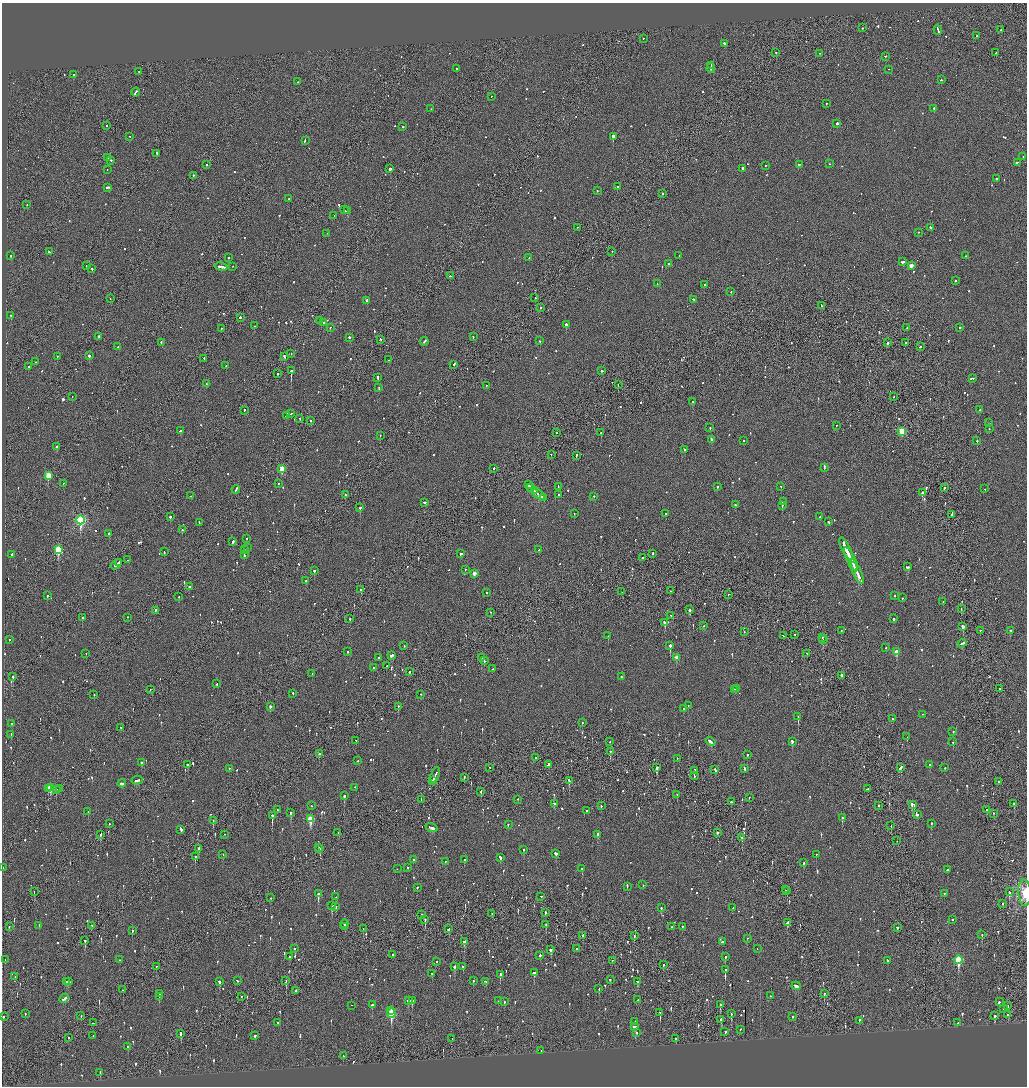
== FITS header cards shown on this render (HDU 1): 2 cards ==
NAXIS1  =                 2050
NAXIS2  =                 2168

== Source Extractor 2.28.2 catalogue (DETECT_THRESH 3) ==
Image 2050 x 2168 px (HDU 1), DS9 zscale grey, zoomed out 1/2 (1 PNG px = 2 x 2 image px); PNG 1029 x 1088 px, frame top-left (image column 2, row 2168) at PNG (2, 3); each listed source drawn as its Kron ellipse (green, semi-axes under 4 px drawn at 4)
Background -0.11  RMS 0.097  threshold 0.292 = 3 sigma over >= 5 px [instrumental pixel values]
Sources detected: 1223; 66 cannot appear on this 1/2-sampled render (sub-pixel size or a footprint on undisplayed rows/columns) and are neither listed nor drawn; of the other 1157, the 500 brightest by FLUX_AUTO listed and drawn (657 fainter detections omitted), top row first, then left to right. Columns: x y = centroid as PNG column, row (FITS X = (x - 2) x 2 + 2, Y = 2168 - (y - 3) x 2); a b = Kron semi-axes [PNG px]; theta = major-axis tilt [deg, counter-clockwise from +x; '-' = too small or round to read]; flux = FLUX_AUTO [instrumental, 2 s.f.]
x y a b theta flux
862 28 2 2 - 76
938 30 5 2 - 260
1001 30 2 2 - 52
977 36 2 2 - 57
643 39 2 2 - 65
724 44 2 2 - 280
776 53 2 1 - 170
996 53 2 1 - 120
820 54 2 1 - 110
885 57 2 2 - 460
711 66 3 1 - 74
711 68 5 2 - 120
457 69 2 2 - 60
888 70 2 1 - 170
139 72 2 2 - 62
73 75 2 2 - 68
941 80 2 2 - 72
297 82 2 1 - 110
135 93 4 2 - 230
491 97 2 1 - 48
826 104 2 1 - 72
431 109 2 1 - 50
934 109 2 2 - 210
837 124 2 2 - 670
107 126 2 2 - 100
403 127 2 2 - 120
129 137 2 2 - 58
613 137 3 2 - 7400
305 141 3 2 - 140
157 154 3 2 - 140
1023 157 2 1 - 300
108 158 2 2 - 51
111 161 2 2 - 120
1017 163 4 2 - 190
830 164 2 2 - 54
206 165 2 2 - 91
800 165 3 2 - 100
766 166 2 2 - 51
390 169 2 2 - 580
743 169 2 2 - 250
107 170 2 1 - 74
193 176 2 2 - 150
996 179 2 2 - 74
617 187 2 2 - 220
108 188 3 2 - 210
597 191 2 1 - 76
662 194 2 2 - 120
289 199 2 2 - 160
27 205 2 2 - 63
344 210 2 2 - 63
347 211 4 2 - 130
334 216 2 2 - 55
577 228 2 2 - 52
930 228 3 2 - 77
918 233 2 2 - 58
327 234 2 1 - 51
49 252 3 2 - 69
612 252 2 2 - 49
11 256 2 2 - 130
679 256 2 2 - 48
965 256 2 1 - 72
229 258 2 2 - 77
529 258 2 2 - 68
903 262 3 2 - 520
668 264 2 2 - 270
86 266 2 1 - 51
911 266 3 2 - 190
221 267 7 2 -11 320
233 267 2 2 - 52
92 269 2 2 - 68
450 276 2 2 - 84
955 281 2 2 - 110
657 284 2 2 - 78
704 285 2 2 - 54
731 292 2 2 - 84
535 298 2 2 - 76
110 299 2 1 - 49
693 300 3 2 - 52
367 301 2 2 - 210
821 306 3 1 - 100
540 308 2 1 - 97
11 316 2 2 - 220
240 318 2 2 - 290
319 321 2 2 - 67
324 323 3 2 - 190
566 325 2 2 - 340
254 326 2 2 - 120
330 328 2 2 - 130
907 328 2 2 - 110
960 328 2 2 - 460
221 329 2 2 - 52
98 337 2 2 - 150
473 337 2 2 - 110
349 338 2 2 - 360
380 340 2 2 - 75
540 341 2 2 - 120
424 342 4 2 - 150
161 343 2 2 - 96
887 343 2 2 - 96
905 343 2 2 - 68
118 347 2 2 - 340
920 347 2 2 - 79
291 354 2 1 - 69
89 356 2 2 - 350
57 357 2 2 - 140
284 357 4 2 - 230
204 359 2 1 - 67
389 360 2 2 - 56
36 362 2 2 - 54
454 365 3 2 - 210
226 366 2 2 - 56
28 367 2 2 - 110
291 371 2 2 - 2200
602 371 3 2 - 86
278 374 2 2 - 340
378 378 3 2 - 460
973 379 2 2 - 58
206 384 3 2 - 96
618 385 2 1 - 150
486 386 2 2 - 53
379 388 3 2 - 95
72 397 2 2 - 140
893 397 2 1 - 52
693 402 2 2 - 110
980 410 2 2 - 64
244 411 2 1 - 84
291 414 3 2 - 73
286 416 4 2 - 170
299 419 2 2 - 51
311 421 2 2 - 150
989 423 2 2 - 68
836 426 2 2 - 68
710 428 2 2 - 49
989 429 2 2 - 59
180 431 3 2 - 140
902 432 3 3 - 900
557 433 2 1 - 130
601 433 2 1 - 190
380 436 2 2 - 89
711 440 3 2 - 150
743 441 2 2 - 86
977 441 2 2 - 350
57 447 2 2 - 140
684 450 2 2 - 64
551 455 2 1 - 130
576 456 2 2 - 130
824 468 4 2 - 180
282 469 3 2 - 460
494 469 2 2 - 190
48 476 3 3 - 570
63 484 2 2 - 66
278 484 2 2 - 58
529 485 3 2 - 150
558 487 3 2 - 59
717 487 2 2 - 63
781 487 2 2 - 50
531 488 3 2 - 200
945 488 3 2 - 86
985 489 2 2 - 48
236 490 4 2 - 220
534 491 4 2 - 340
922 493 2 2 - 220
345 495 2 2 - 130
539 495 7 2 -37 330
559 495 2 2 - 66
191 496 2 2 - 150
594 497 2 2 - 78
543 498 3 2 - 130
783 502 2 2 - 82
425 503 3 2 - 110
735 505 2 2 - 66
782 506 2 1 - 54
360 508 2 2 - 150
574 514 2 2 - 78
666 514 2 2 - 180
951 515 2 2 - 80
170 517 2 2 - 500
820 517 2 2 - 230
80 520 4 3 - 2900
829 522 2 2 - 100
199 523 2 2 - 76
182 530 2 2 - 79
109 534 2 2 - 330
247 539 2 1 - 66
233 542 3 2 - 130
247 548 2 2 - 59
846 549 13 2 -65 780
58 550 4 3 - 1200
244 550 2 2 - 53
539 550 2 2 - 73
164 552 3 2 - 110
461 554 3 2 - 86
653 554 2 2 - 160
12 555 2 2 - 82
244 555 2 2 - 56
642 558 2 2 - 360
128 560 3 2 - 78
851 560 13 2 -64 950
119 563 2 2 - 100
116 565 6 2 37 230
853 565 6 1 -64 340
907 567 3 2 - 130
465 570 2 2 - 56
314 571 3 2 - 270
857 573 12 2 -65 720
474 574 3 2 - 180
306 581 3 2 - 73
189 587 2 2 - 150
361 590 2 2 - 170
670 591 2 1 - 160
622 592 2 1 - 63
487 593 2 2 - 50
728 595 2 1 - 69
47 596 2 2 - 61
894 596 2 2 - 190
179 597 2 2 - 99
902 598 2 2 - 48
943 602 2 2 - 48
961 609 2 1 - 56
690 610 2 2 - 340
155 611 2 1 - 57
491 613 2 1 - 59
671 616 2 2 - 52
82 618 2 2 - 69
128 618 2 1 - 60
350 619 2 2 - 250
893 619 2 2 - 490
665 623 2 2 - 480
703 626 2 2 - 240
963 627 3 2 - 390
841 631 2 2 - 58
980 631 2 2 - 87
1010 631 2 2 - 110
744 632 2 1 - 58
794 635 2 1 - 81
608 636 2 2 - 98
784 636 3 2 - 110
822 638 2 2 - 59
9 640 2 2 - 110
823 640 2 2 - 260
962 644 4 2 - 140
404 646 2 2 - 95
670 646 3 2 - 830
886 648 2 2 - 49
348 652 2 2 - 84
897 652 3 3 - 330
86 654 2 2 - 52
807 654 2 2 - 59
392 656 4 2 - 190
379 658 2 2 - 110
481 658 3 2 - 300
676 658 3 2 - 170
484 661 2 2 - 130
387 666 2 2 - 100
374 668 2 2 - 67
493 669 2 2 - 86
409 672 2 2 - 74
312 674 2 2 - 65
841 676 2 2 - 440
13 677 2 2 - 110
621 677 2 2 - 47
217 684 2 2 - 65
737 689 3 2 - 83
1000 689 2 2 - 52
150 690 2 2 - 100
735 690 2 2 - 51
293 694 2 2 - 87
94 695 2 1 - 55
421 695 2 2 - 110
688 706 2 2 - 76
270 707 3 2 - 72
398 707 2 1 - 280
684 709 2 2 - 72
923 715 2 2 - 52
798 717 3 2 - 300
892 719 2 2 - 57
582 723 2 2 - 65
12 724 3 2 - 87
121 728 2 1 - 78
953 732 2 2 - 70
11 735 2 2 - 82
907 737 2 2 - 56
356 741 2 1 - 76
610 742 2 1 - 67
711 742 5 2 - 190
792 742 2 2 - 220
953 742 2 2 - 82
610 752 2 2 - 180
319 754 2 2 - 350
747 755 2 2 - 63
535 758 2 2 - 58
677 759 2 1 - 55
358 761 2 2 - 56
141 763 2 2 - 76
188 765 2 2 - 100
548 765 3 2 - 120
929 765 2 2 - 93
490 768 2 2 - 76
657 768 3 2 - 300
900 768 4 2 - 240
945 768 2 2 - 48
229 769 2 2 - 47
744 769 3 2 - 81
715 770 3 2 - 81
694 771 4 2 - 180
435 775 8 2 67 340
694 776 2 2 - 86
464 778 3 2 - 82
137 781 6 2 13 150
433 781 3 2 - 210
569 781 3 2 - 320
998 782 2 2 - 140
122 784 4 2 - 110
51 788 4 2 - 550
355 788 2 2 - 110
48 789 2 2 - 200
59 789 2 2 - 52
868 789 3 2 - 78
56 790 2 1 - 72
481 792 2 1 - 160
677 795 2 1 - 72
344 796 3 2 - 330
749 798 2 1 - 68
421 800 3 1 - 140
518 800 2 2 - 84
731 802 2 2 - 140
555 804 2 2 - 110
1014 804 2 2 - 360
912 805 4 2 - 380
311 806 2 2 - 50
601 806 2 2 - 55
878 806 2 1 - 120
277 810 2 2 - 59
987 810 2 2 - 92
586 811 2 2 - 67
88 812 2 2 - 120
291 813 3 2 - 200
994 814 2 1 - 48
917 815 2 2 - 120
272 816 3 2 - 810
842 818 3 2 - 160
310 819 4 3 - 740
213 821 2 1 - 150
109 824 2 1 - 92
931 824 2 2 - 77
508 825 2 2 - 56
891 826 2 1 - 54
432 828 6 2 -20 240
181 830 4 2 - 230
338 833 2 2 - 49
718 833 2 1 - 65
101 835 3 2 - 95
224 835 2 2 - 67
598 835 3 2 - 130
742 838 3 2 - 130
897 841 2 1 - 66
318 848 2 1 - 82
199 849 3 2 - 82
320 849 2 1 - 130
523 850 2 2 - 76
556 854 2 2 - 610
223 855 2 2 - 50
816 855 2 2 - 65
195 857 2 2 - 220
500 858 3 2 - 130
413 860 2 2 - 74
464 860 2 2 - 140
445 862 2 2 - 57
803 863 2 2 - 63
3 868 3 2 - 130
408 868 2 2 - 60
397 869 2 2 - 49
582 869 2 2 - 200
947 870 2 2 - 51
643 885 2 2 - 57
627 887 2 1 - 51
417 888 2 2 - 58
785 890 2 1 - 62
787 891 2 2 - 57
34 892 2 1 - 55
1009 892 4 2 - 85
1025 893 13 6 -87 300
318 894 3 2 - 400
944 894 2 2 - 72
336 897 2 2 - 130
541 897 2 2 - 55
270 898 2 1 - 60
1002 904 2 1 - 90
332 906 3 2 - 320
336 907 2 2 - 91
661 908 2 2 - 160
733 908 2 1 - 160
545 913 3 2 - 130
492 914 2 2 - 94
422 915 2 1 - 270
425 920 3 2 - 150
952 920 2 2 - 110
787 923 3 2 - 90
345 924 4 2 - 330
546 925 2 1 - 150
39 926 3 2 - 91
92 926 2 2 - 170
9 927 2 2 - 77
345 927 2 1 - 220
672 927 2 2 - 140
682 927 3 2 - 63
897 928 3 2 - 78
363 929 2 1 - 53
449 929 3 2 - 97
132 931 2 2 - 67
982 935 2 2 - 76
583 936 2 2 - 180
634 936 2 2 - 71
747 939 2 1 - 230
85 941 3 2 - 180
464 942 3 3 - 270
722 942 2 2 - 78
295 949 2 2 - 120
576 949 2 2 - 96
757 949 2 1 - 92
551 950 3 2 - 130
393 955 2 2 - 64
540 956 2 2 - 450
290 957 3 2 - 120
725 957 2 2 - 110
5 960 2 2 - 52
120 960 2 2 - 50
958 960 4 3 - 1300
612 961 2 1 - 81
888 961 3 2 - 72
437 962 2 1 - 51
663 965 2 2 - 77
156 967 2 1 - 54
454 967 2 2 - 250
463 967 3 2 - 71
725 970 2 2 - 110
534 973 3 2 - 180
432 974 3 2 - 58
500 975 4 2 - 190
15 977 2 2 - 60
610 980 2 2 - 55
237 981 2 2 - 68
286 981 2 1 - 130
473 981 2 2 - 49
66 982 2 2 - 96
69 982 3 2 - 120
219 982 2 2 - 480
486 982 4 2 - 76
638 982 3 2 - 170
796 986 5 2 - 170
599 989 2 2 - 66
123 990 2 2 - 67
296 991 2 2 - 110
159 994 3 2 - 170
824 994 3 2 - 93
770 996 2 2 - 61
159 997 3 1 - 120
242 997 3 1 - 50
64 999 5 2 - 170
638 1000 2 2 - 54
408 1001 3 3 - 99
412 1001 3 2 - 180
498 1001 2 2 - 50
504 1002 2 2 - 260
999 1002 2 2 - 270
372 1005 3 2 - 100
720 1005 4 2 - 130
351 1006 2 2 - 100
1008 1006 2 1 - 65
1003 1009 2 2 - 49
391 1011 2 2 - 110
660 1013 2 1 - 180
25 1014 2 2 - 56
391 1014 5 3 - 1100
731 1014 3 2 - 200
1008 1015 2 2 - 48
81 1016 2 2 - 76
995 1016 3 2 - 240
3 1017 2 1 - 58
793 1017 2 2 - 84
721 1020 3 2 - 100
859 1021 2 2 - 72
635 1022 2 2 - 110
93 1023 2 1 - 83
277 1023 2 2 - 56
957 1023 2 2 - 50
635 1027 4 2 - 160
740 1030 2 2 - 50
725 1032 3 2 - 110
636 1033 2 2 - 78
181 1034 3 2 - 170
93 1036 2 2 - 74
255 1036 3 2 - 90
69 1038 3 1 - 240
452 1039 2 1 - 70
676 1039 2 2 - 230
128 1047 2 2 - 55
541 1051 2 2 - 69
343 1056 2 2 - 68
100 1073 3 2 - 64
At the frame edge (FLAGS 8, measured only in part): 1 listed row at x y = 1025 893
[657 fainter detections neither listed nor drawn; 66 sub-pixel or undisplayed-footprint detections neither listed nor drawn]